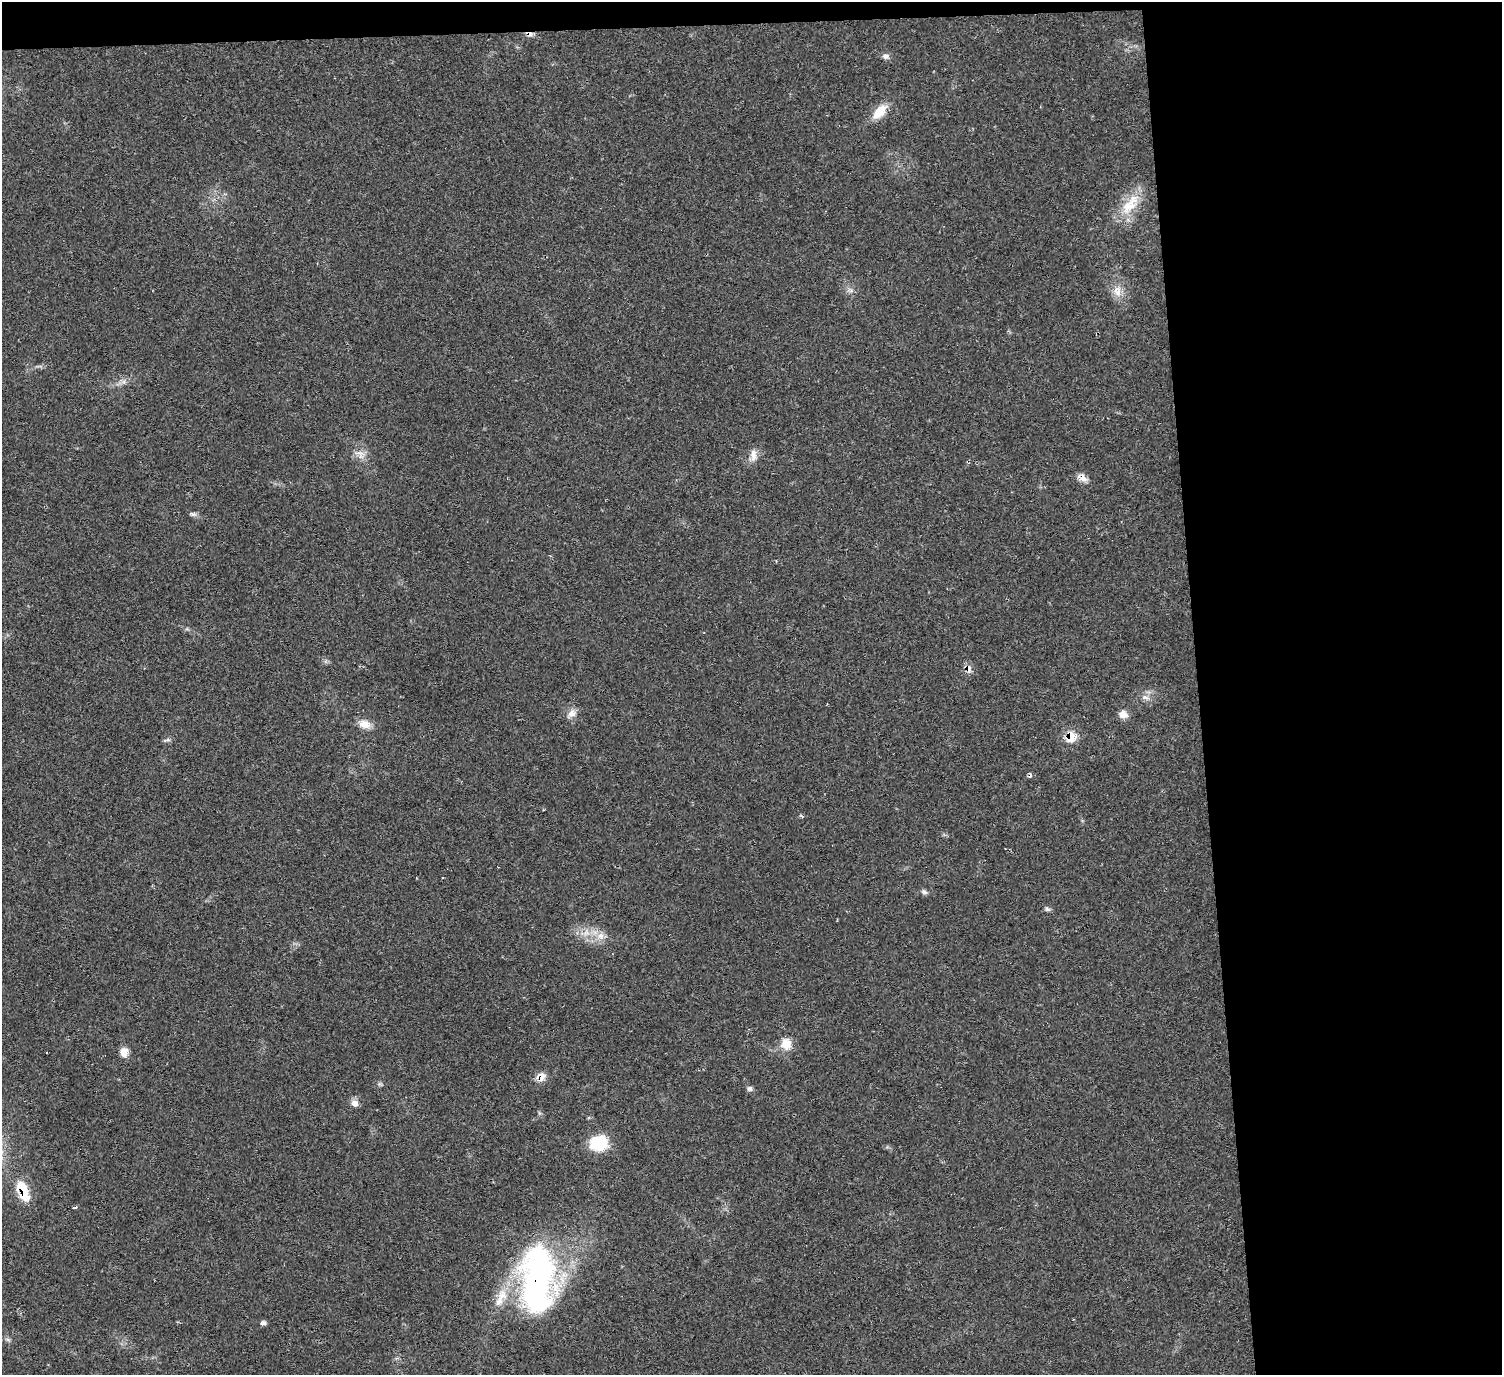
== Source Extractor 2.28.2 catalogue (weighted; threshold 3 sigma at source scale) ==
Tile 3 of 3 x 3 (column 3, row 1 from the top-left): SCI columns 3002-4501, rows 2973-4345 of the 4513 x 4546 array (HDU 1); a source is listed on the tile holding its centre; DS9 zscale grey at full resolution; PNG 1504 x 1377 px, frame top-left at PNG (2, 2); no overlay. Shown black and unused: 22% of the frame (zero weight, under 2 of 3 exposures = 3% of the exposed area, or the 3 px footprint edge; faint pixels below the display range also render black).
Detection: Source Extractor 2.28.2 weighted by HDU 2 'WHT'; one run over the whole footprint, this tile lists its part. Background 0.0545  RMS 0.0071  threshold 0.032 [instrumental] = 3 sigma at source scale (4.5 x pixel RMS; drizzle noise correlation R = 1.50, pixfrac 1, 0.05/0.05 arcsec/px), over >= 5 px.
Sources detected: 31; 3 cosmic-ray / hot-pixel residue — not listed; the other 28 listed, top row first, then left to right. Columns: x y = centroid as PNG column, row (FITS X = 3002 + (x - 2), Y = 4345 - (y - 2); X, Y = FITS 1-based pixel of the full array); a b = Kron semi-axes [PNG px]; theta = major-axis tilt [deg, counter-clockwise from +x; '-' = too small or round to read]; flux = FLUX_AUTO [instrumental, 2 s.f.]
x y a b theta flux
886 56 8 7 - 2.4
879 112 23 11 46 12
1129 206 27 16 42 19
1117 291 15 11 -80 7.6
360 453 8 4 72 2.5
753 455 17 8 -89 5.2
1082 477 13 8 -43 4.9
193 514 8 5 19 1.7
968 669 8 6 -70 5.6
1145 697 10 6 -14 2.9
572 713 12 10 46 4.9
1123 714 11 10 - 4.6
364 724 15 10 -15 7.3
1071 736 9 8 - 15
924 892 8 6 -29 1.9
1047 909 7 5 -15 1.5
601 936 10 9 - 5.3
786 1044 15 14 - 9.4
124 1052 12 9 82 5.8
541 1077 12 10 41 5.9
750 1089 7 7 - 1.9
355 1103 10 9 - 3.8
598 1143 18 15 8 29
23 1191 22 10 -69 22
75 1208 5 2 - 0.87
538 1279 80 37 87 190
501 1298 32 10 59 16
263 1323 8 6 9 1.9
Overlapping masked pixels (flux is a lower limit): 6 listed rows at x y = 1082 477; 968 669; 1071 736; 541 1077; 23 1191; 538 1279